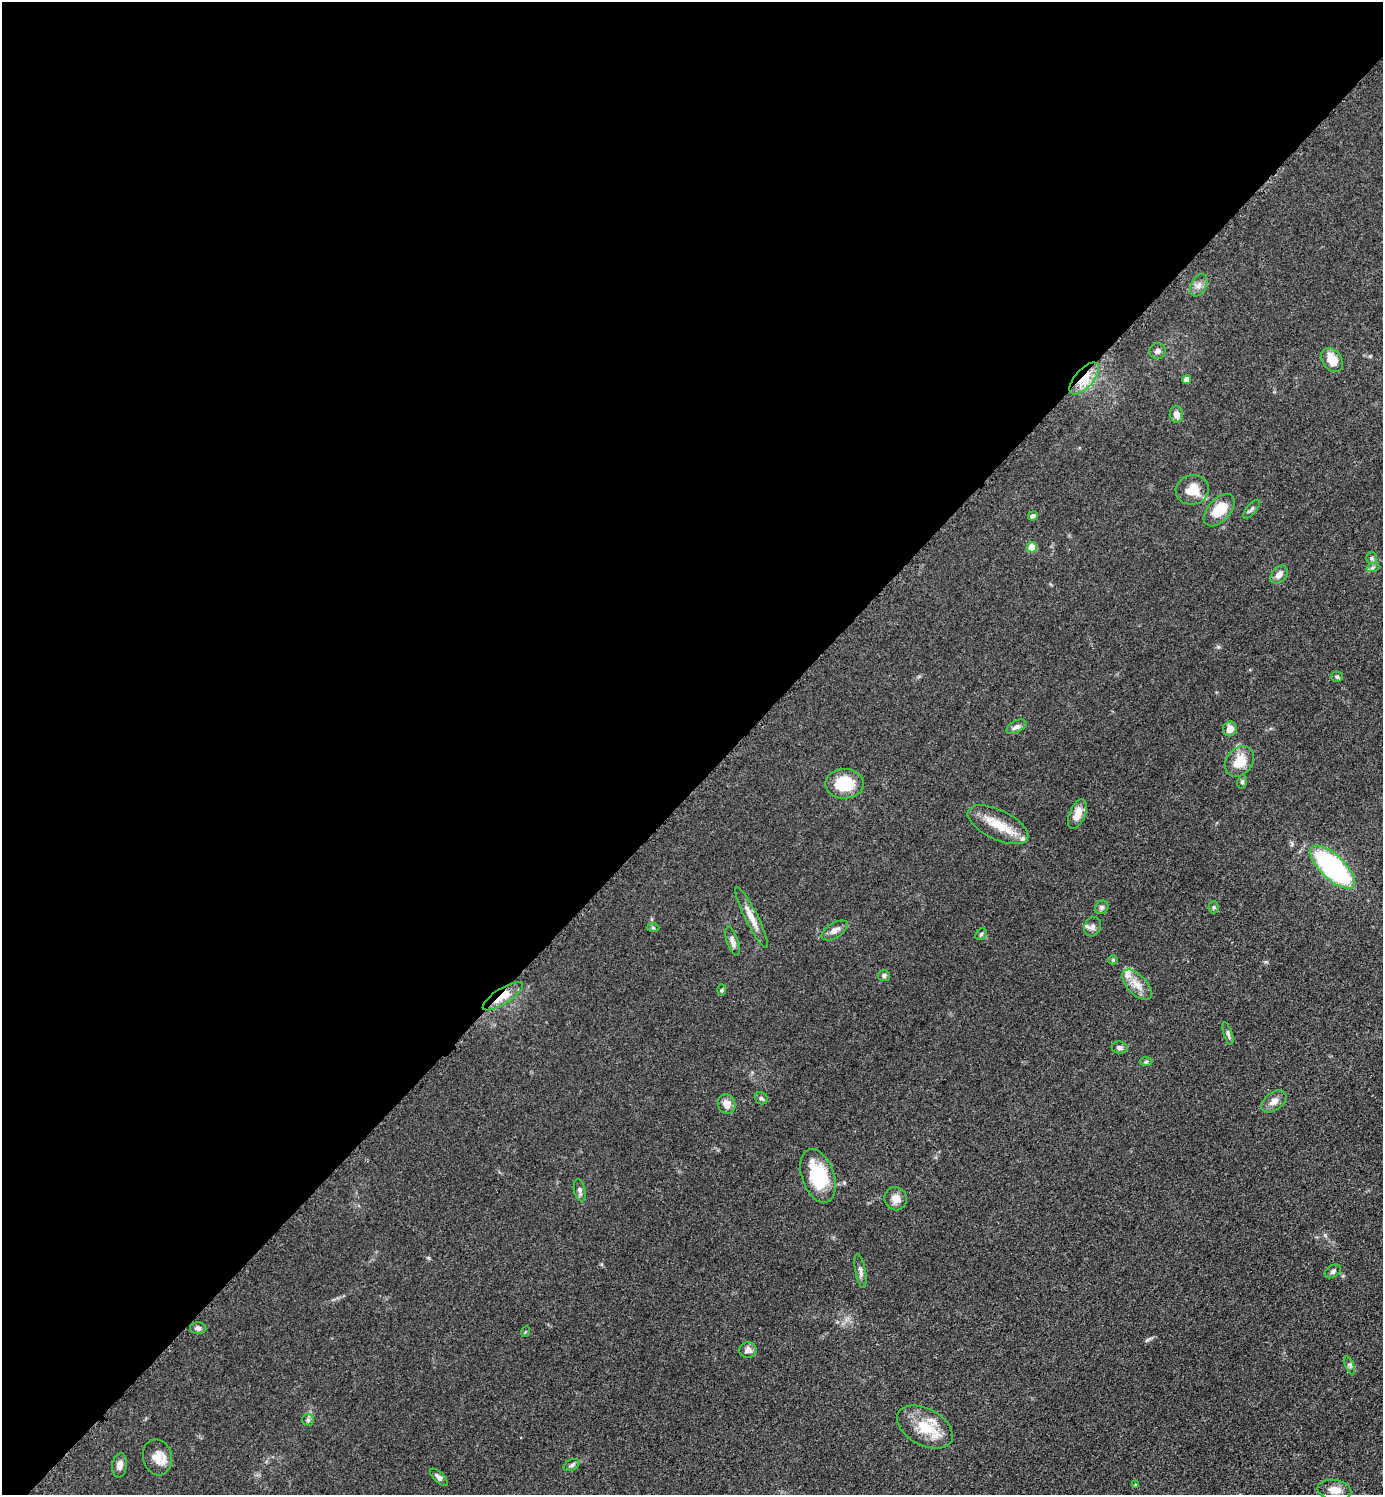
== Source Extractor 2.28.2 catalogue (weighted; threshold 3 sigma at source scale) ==
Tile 2 of 4 x 4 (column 2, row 1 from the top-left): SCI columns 1592-2972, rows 4499-5991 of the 6048 x 6047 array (HDU 1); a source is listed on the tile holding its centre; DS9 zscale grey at full resolution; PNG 1385 x 1497 px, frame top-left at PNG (2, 2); each listed source drawn as its Kron ellipse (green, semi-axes under 4 px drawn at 4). Shown black and unused: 53% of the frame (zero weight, under 3 of 5 exposures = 4% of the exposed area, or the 3 px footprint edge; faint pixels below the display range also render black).
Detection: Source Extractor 2.28.2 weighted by HDU 2 'WHT'; one run over the whole footprint, this tile lists its part. Background 0.0493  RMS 0.0053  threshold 0.0237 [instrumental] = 3 sigma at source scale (4.5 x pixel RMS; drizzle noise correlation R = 1.50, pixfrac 1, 0.05/0.05 arcsec/px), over >= 5 px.
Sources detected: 63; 4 inside a brighter listed object's ellipse — not listed separately; the other 59 listed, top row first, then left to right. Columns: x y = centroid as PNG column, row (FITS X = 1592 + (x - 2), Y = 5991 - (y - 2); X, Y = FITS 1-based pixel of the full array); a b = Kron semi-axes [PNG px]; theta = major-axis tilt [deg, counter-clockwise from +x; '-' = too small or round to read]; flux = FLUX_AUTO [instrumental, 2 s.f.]
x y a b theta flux
1199 285 12 7 61 2.7
1157 351 8 8 - 2
1332 360 13 9 -55 8.6
1084 378 20 9 48 9
1187 379 4 4 - 3.3
1176 414 8 6 -80 3.3
1192 490 16 15 - 9.9
1251 509 11 5 50 1.3
1219 510 19 11 47 12
1033 516 5 4 - 1.8
1032 547 5 5 - 10
1371 558 6 5 - 0.92
1373 567 6 4 20 1
1279 575 10 7 50 3.4
1337 677 5 5 - 0.82
1016 727 11 6 28 2.4
1230 729 7 7 - 4.3
1240 761 16 13 52 10
1242 782 7 5 77 0.93
844 784 19 14 0 18
1077 814 16 7 67 5.6
998 825 33 14 -26 12
1333 867 28 12 -43 88
1102 907 7 6 - 1.3
1214 907 6 5 - 0.91
752 917 33 6 -63 6.4
1092 927 10 8 64 1.9
653 928 6 4 -2 0.78
835 930 15 7 31 3.2
981 934 6 5 - 0.81
732 941 15 5 -72 2.4
1113 960 5 4 - 0.61
884 976 6 5 - 1.3
1137 985 19 10 -47 5.7
721 990 5 3 - 0.59
503 996 23 8 32 7.5
1228 1034 12 4 -72 1.1
1120 1048 8 6 -7 1.7
1146 1062 6 4 2 0.79
761 1098 6 5 - 1.2
1274 1101 14 8 36 3.5
727 1104 10 8 -64 5
818 1176 28 16 -70 28
580 1190 11 5 -78 1.6
896 1199 12 11 - 4.2
860 1271 17 5 -79 2.1
1333 1271 9 6 33 1.4
198 1328 8 6 -1 1.9
525 1332 5 3 - 0.52
748 1350 8 8 - 3
1350 1365 9 3 -69 0.97
308 1420 6 6 - 1
925 1427 30 18 -28 16
157 1457 18 14 -77 6.6
120 1465 12 7 82 3
572 1465 8 5 28 1.4
439 1477 11 5 -43 1.9
1135 1485 4 3 - 0.55
1334 1490 17 10 -8 5.3
Overlapping masked pixels (flux is a lower limit): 2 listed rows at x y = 1084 378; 503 996